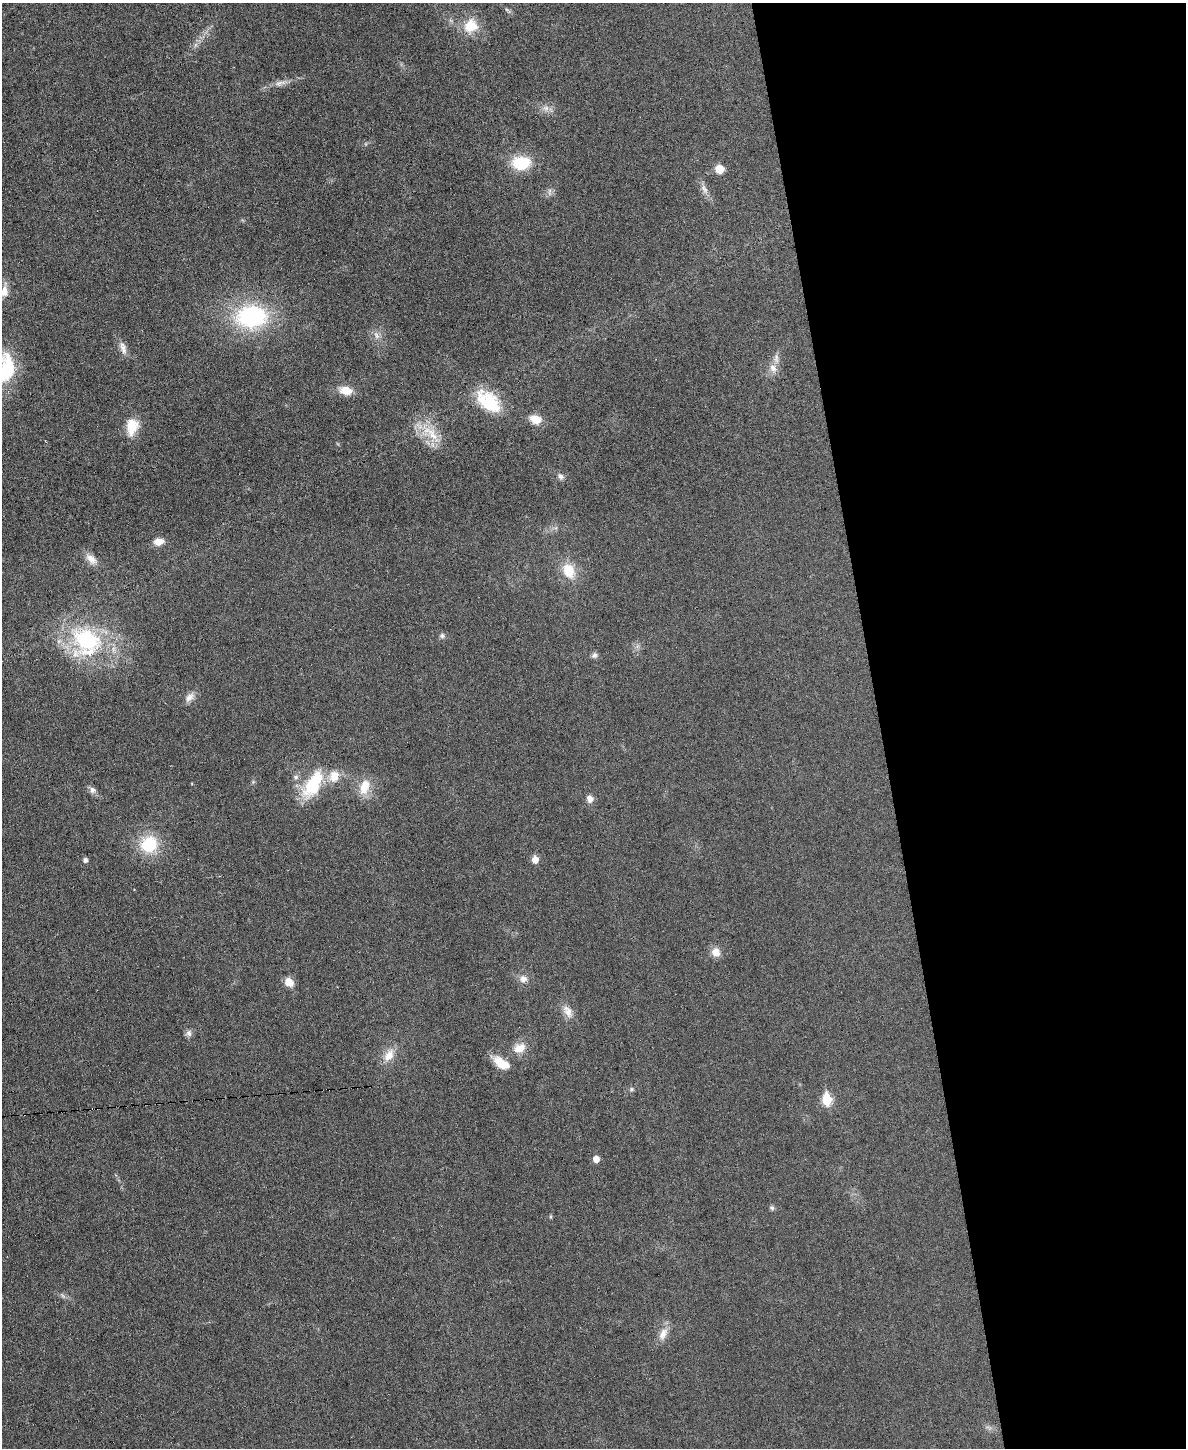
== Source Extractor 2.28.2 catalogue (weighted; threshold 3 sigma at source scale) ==
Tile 8 of 4 x 3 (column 4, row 2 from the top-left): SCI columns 3551-4734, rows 1578-3023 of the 4736 x 4713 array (HDU 1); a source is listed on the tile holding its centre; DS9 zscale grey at full resolution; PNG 1188 x 1450 px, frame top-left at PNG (2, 3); no overlay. Shown black and unused: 26% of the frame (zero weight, under 3 of 6 exposures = <1% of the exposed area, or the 3 px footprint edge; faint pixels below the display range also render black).
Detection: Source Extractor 2.28.2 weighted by HDU 2 'WHT'; one run over the whole footprint, this tile lists its part. Background 0.0307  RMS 0.004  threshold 0.0163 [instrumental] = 3 sigma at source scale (4.09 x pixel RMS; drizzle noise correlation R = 1.36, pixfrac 0.8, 0.05/0.05 arcsec/px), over >= 5 px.
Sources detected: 50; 2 inside a brighter listed object's ellipse — not listed separately; the other 48 listed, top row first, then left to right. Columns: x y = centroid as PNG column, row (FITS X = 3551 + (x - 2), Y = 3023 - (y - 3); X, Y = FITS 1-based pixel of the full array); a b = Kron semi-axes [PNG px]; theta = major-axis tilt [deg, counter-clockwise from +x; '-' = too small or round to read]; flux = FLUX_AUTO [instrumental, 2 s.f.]
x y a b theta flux
471 26 19 17 50 8.3
195 45 7 4 71 0.86
280 83 18 7 13 2.5
546 108 9 6 20 1.6
521 163 24 16 3 12
719 169 9 8 - 4.6
704 189 16 7 -63 2.3
550 192 12 4 90 1
4 291 14 9 84 3.2
251 316 31 22 3 45
376 335 13 6 -63 1.8
123 348 19 8 -74 2.5
773 368 13 9 -64 2.8
5 369 36 21 77 21
346 390 14 9 -12 5.6
489 402 30 18 -40 18
535 419 11 8 -18 5.7
132 427 21 14 81 7.4
431 434 34 13 -44 9.7
561 476 10 7 -56 1.2
159 541 11 8 11 3.4
91 559 18 10 -43 3.3
568 570 17 12 -67 9.1
442 636 7 7 - 0.94
86 641 47 42 -46 41
594 655 8 7 - 1
190 697 15 9 51 2.5
296 777 7 7 - 1.2
313 784 38 17 60 18
364 787 21 11 74 6.6
92 790 9 8 - 1.5
590 799 9 8 - 2.2
149 844 17 16 - 16
535 859 6 6 - 3.6
85 860 5 5 - 1.3
716 952 10 9 - 3.7
523 979 10 10 - 2.3
289 982 10 8 -49 3.8
568 1011 19 10 -61 3.5
189 1033 10 8 -88 1.4
519 1048 17 12 23 4.7
389 1055 19 11 56 4.9
501 1063 23 11 -34 5.9
631 1089 6 5 - 0.67
827 1099 7 6 - 21
596 1159 5 5 - 3.7
772 1208 7 5 -16 0.74
663 1334 21 10 66 3.7
Isophote crosses this tile's border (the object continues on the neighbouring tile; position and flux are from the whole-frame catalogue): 2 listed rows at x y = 4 291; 5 369